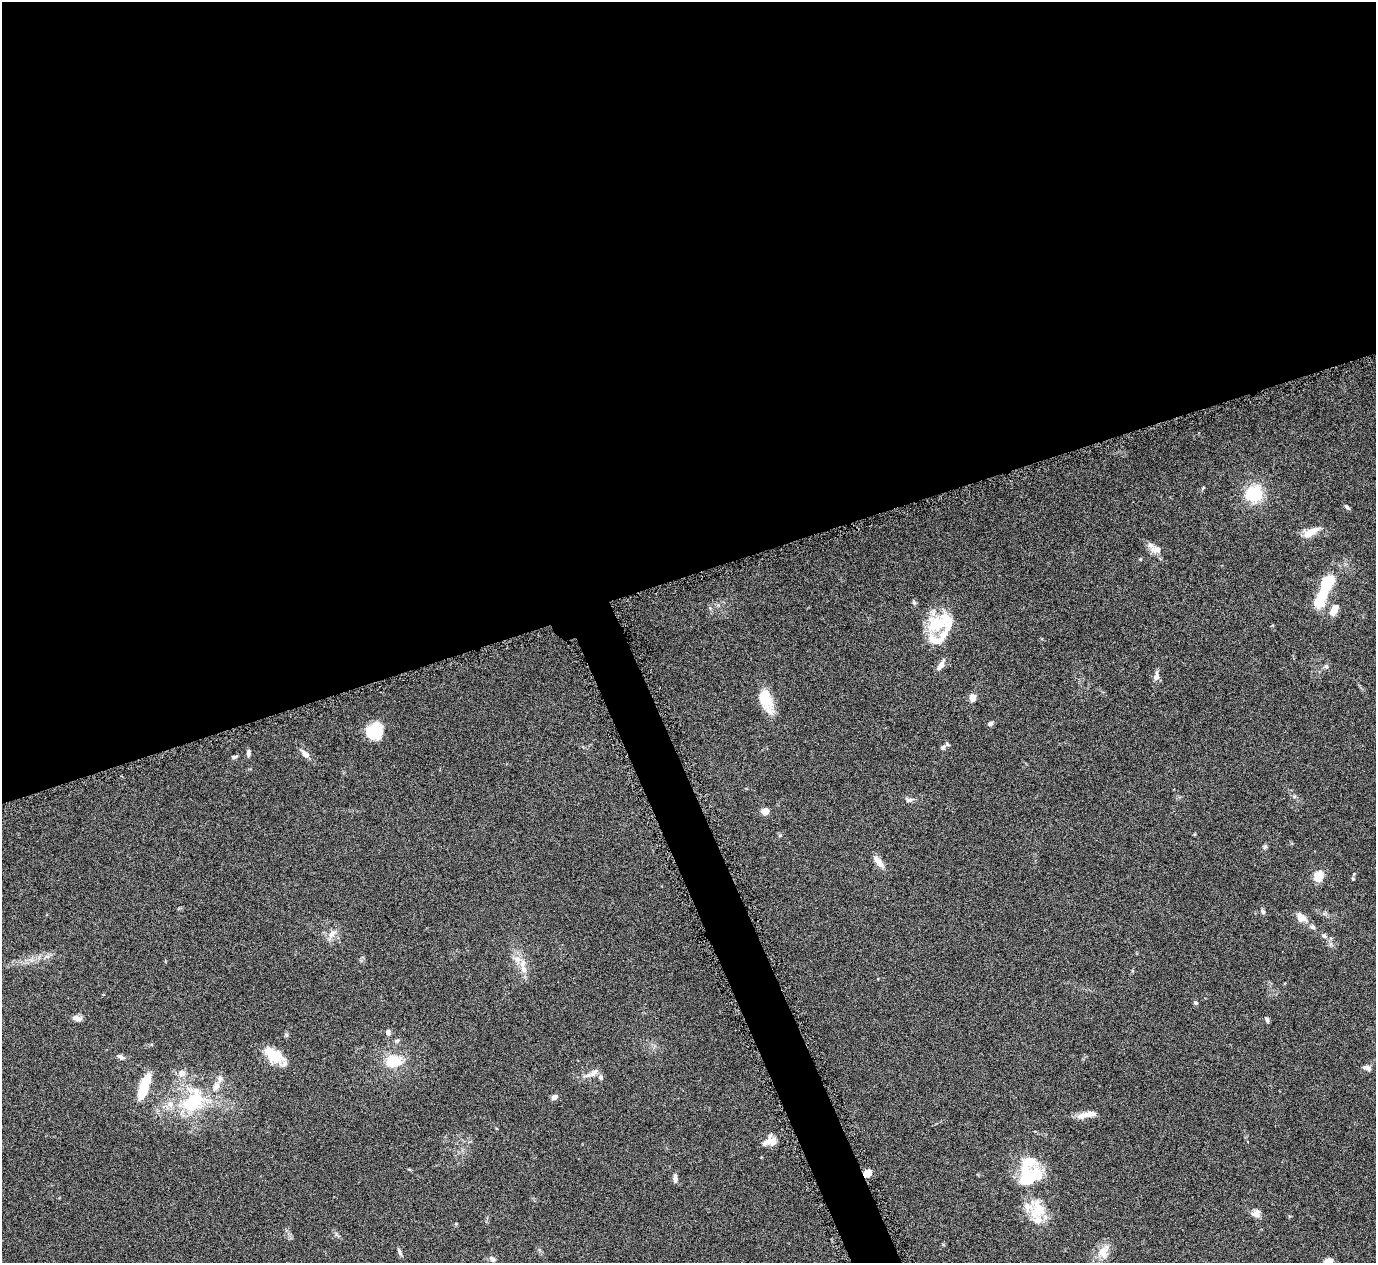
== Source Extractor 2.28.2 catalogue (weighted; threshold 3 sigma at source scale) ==
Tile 2 of 4 x 4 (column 2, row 1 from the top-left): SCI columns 1379-2752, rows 3946-5206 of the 5508 x 5497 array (HDU 1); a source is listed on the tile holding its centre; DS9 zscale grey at full resolution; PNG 1378 x 1265 px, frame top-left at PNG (2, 2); no overlay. Shown black and unused: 48% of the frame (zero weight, under 4 of 8 exposures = <1% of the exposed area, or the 3 px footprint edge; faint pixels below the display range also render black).
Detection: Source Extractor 2.28.2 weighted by HDU 2 'WHT'; one run over the whole footprint, this tile lists its part. Background 0.174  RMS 0.0061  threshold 0.025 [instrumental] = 3 sigma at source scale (4.09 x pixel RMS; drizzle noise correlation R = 1.36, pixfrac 0.8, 0.05/0.05 arcsec/px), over >= 5 px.
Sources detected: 73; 4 inside a brighter object's white glare — not listed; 9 inside a brighter listed object's ellipse — not listed separately; the other 60 listed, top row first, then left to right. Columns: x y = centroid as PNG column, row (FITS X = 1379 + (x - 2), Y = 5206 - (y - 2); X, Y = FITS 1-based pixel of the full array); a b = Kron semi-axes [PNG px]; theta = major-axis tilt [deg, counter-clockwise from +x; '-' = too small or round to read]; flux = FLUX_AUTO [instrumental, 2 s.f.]
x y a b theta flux
1254 494 16 15 - 22
1347 507 7 4 -44 1.2
1311 532 21 8 29 6.9
1156 549 14 9 3 4.7
1326 583 16 9 56 27
914 602 7 5 -68 0.91
1334 610 12 7 61 6.4
939 623 40 20 35 25
941 665 15 6 56 3.5
1326 666 7 5 -73 1.1
1156 677 10 8 66 2.6
765 698 26 10 -70 19
972 698 7 6 - 4.4
990 723 6 5 - 1.8
374 731 18 16 33 18
943 748 9 5 63 1.4
248 753 8 4 90 1.6
305 754 11 7 -44 3.4
234 757 7 5 11 0.98
908 800 10 6 -15 1.7
765 811 7 6 - 4.3
1265 847 7 4 19 0.83
878 861 18 7 -51 4.3
1318 876 9 8 - 10
1353 879 5 4 - 0.64
1263 911 6 5 - 1.4
1301 918 12 10 -50 4.9
1313 927 7 6 - 1.5
332 934 15 8 57 4
1324 936 9 6 -31 1.8
517 959 11 9 -19 4.2
524 969 11 8 -66 4
1196 1003 6 5 - 1
78 1018 12 7 -11 2.4
1267 1020 7 5 -68 1.3
388 1032 7 6 - 1.7
286 1035 7 4 -89 0.88
397 1041 7 5 21 1.1
274 1055 26 13 -37 13
121 1057 10 5 -29 1.8
394 1062 13 10 7 17
1367 1068 10 6 -12 2.2
181 1073 11 9 37 3.5
593 1073 18 7 38 3.6
600 1077 6 6 - 1.6
220 1078 9 6 73 2
144 1087 29 9 71 16
554 1097 8 6 23 2
193 1103 32 21 43 31
1086 1115 25 7 10 5.4
773 1141 17 10 -59 4
868 1173 9 7 31 5.4
1038 1174 26 20 -52 14
675 1178 8 6 -86 2.3
1038 1211 25 22 75 17
1256 1213 11 10 - 3.4
1103 1251 22 13 70 8.1
399 1252 10 4 -65 1.4
493 1259 8 7 - 1.7
1328 1261 9 6 10 2.9
Overlapping masked pixels (flux is a lower limit): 1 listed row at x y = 868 1173
Isophote crosses this tile's border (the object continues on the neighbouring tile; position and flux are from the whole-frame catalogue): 1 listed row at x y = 1328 1261